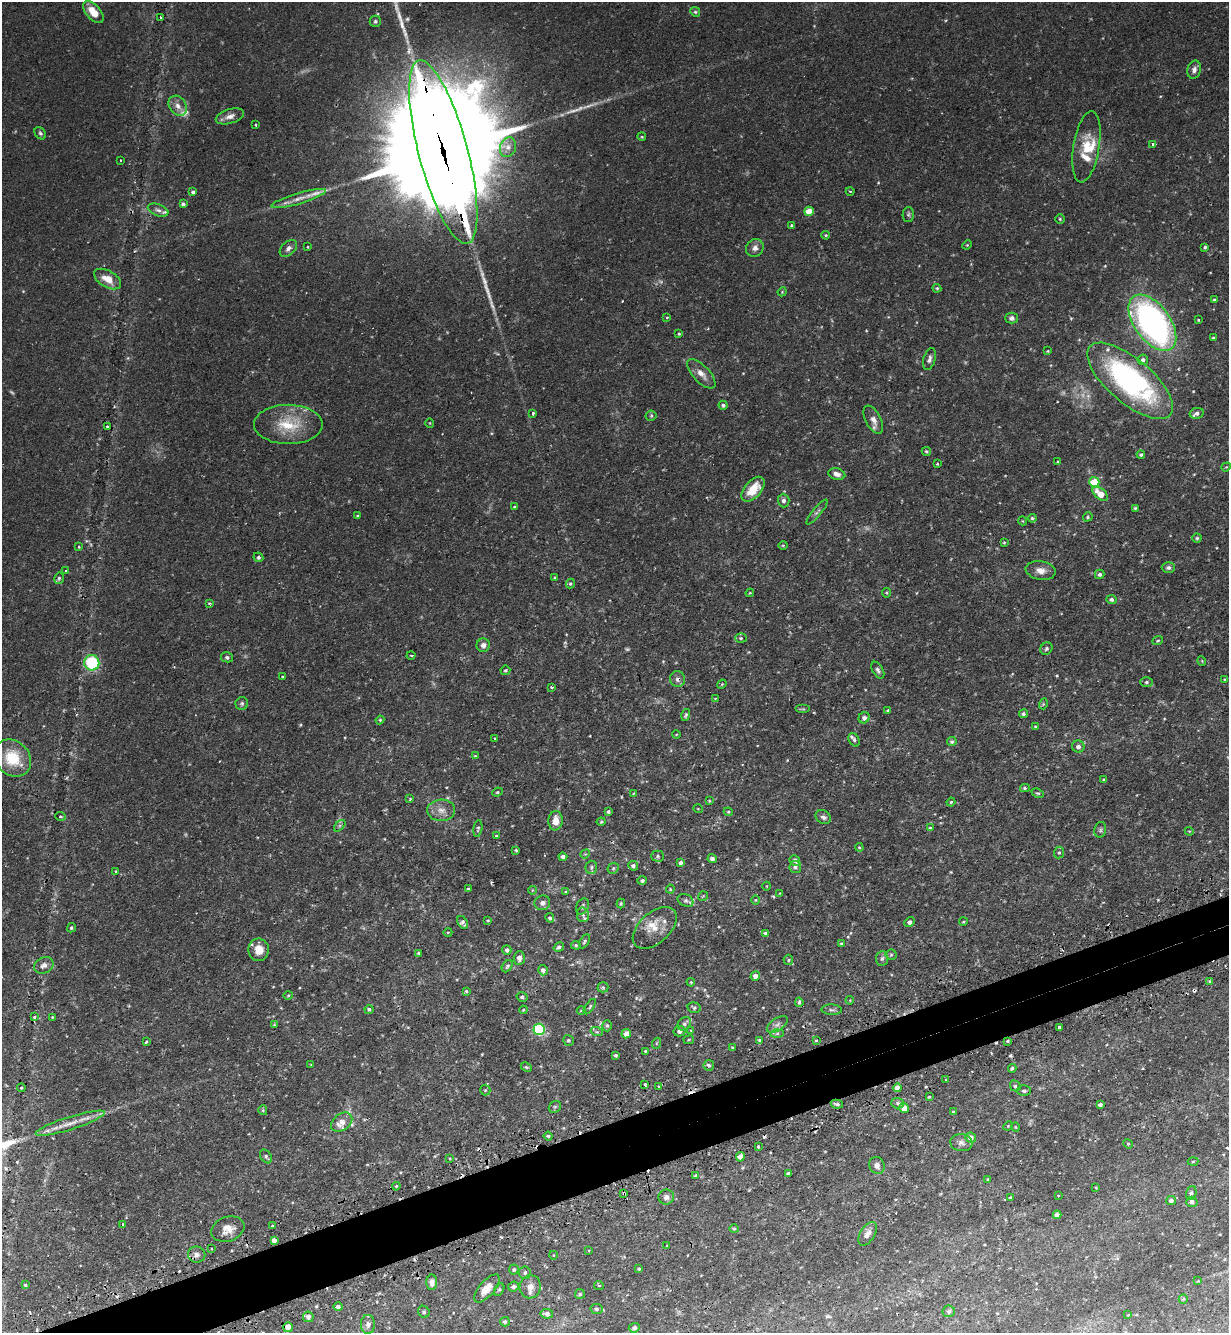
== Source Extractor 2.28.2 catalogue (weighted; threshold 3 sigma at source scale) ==
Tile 7 of 4 x 4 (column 3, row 2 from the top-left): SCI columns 2624-3850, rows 2698-4028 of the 5375 x 5396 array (HDU 1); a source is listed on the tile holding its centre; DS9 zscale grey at full resolution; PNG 1231 x 1335 px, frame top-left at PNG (2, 2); each listed source drawn as its Kron ellipse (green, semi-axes under 4 px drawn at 4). Shown black and unused: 4% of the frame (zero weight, under 2 of 3 exposures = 5% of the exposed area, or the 3 px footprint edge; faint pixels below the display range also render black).
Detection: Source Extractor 2.28.2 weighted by HDU 2 'WHT'; one run over the whole footprint, this tile lists its part. Background 0.0663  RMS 0.0055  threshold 0.0247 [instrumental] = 3 sigma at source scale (4.5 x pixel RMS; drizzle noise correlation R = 1.50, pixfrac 1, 0.05/0.05 arcsec/px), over >= 5 px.
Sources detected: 353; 3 too faint to see at this stretch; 23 cosmic-ray / hot-pixel residue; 3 long thin detections or spike segments (spike, bleed or trail) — neither listed nor drawn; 12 inside a brighter listed object's ellipse — not listed separately; the other 312 listed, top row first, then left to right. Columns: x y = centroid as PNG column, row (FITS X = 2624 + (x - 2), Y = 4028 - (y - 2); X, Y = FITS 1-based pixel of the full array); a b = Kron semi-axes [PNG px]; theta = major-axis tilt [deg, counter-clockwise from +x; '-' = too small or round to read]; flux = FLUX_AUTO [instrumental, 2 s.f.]
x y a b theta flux
93 12 13 7 -48 8.3
695 12 5 4 - 0.77
160 17 3 2 - 0.67
375 21 6 5 - 1.1
1194 70 9 6 76 2.2
178 106 11 8 -55 3.6
230 116 14 7 17 3.3
255 125 3 3 - 1.2
40 133 7 5 -53 1
642 137 4 3 - 0.51
1153 145 3 3 - 6.8
508 147 10 8 70 3.4
1086 147 36 13 81 15
443 152 95 24 -75 31000
121 160 2 2 - 0.53
850 191 4 3 - 0.4
193 192 4 4 - 1.3
299 198 28 5 16 5.7
183 204 4 4 - 1.7
158 210 11 5 -21 1.8
809 211 4 4 - 9.6
908 215 7 5 90 1.2
1060 219 5 4 - 0.69
791 226 3 3 - 4.4
826 235 4 3 - 0.58
967 245 5 4 - 0.6
308 247 3 2 - 0.38
1205 247 4 3 - 0.81
288 248 10 6 43 2.3
755 248 9 8 - 2.8
108 279 15 8 -30 7.6
937 288 4 4 - 0.77
782 292 5 3 - 0.48
1214 300 4 3 - 0.7
667 317 3 3 - 0.86
1011 318 6 5 - 1.8
1198 320 4 3 - 0.49
1152 323 32 18 -54 180
679 334 4 3 - 0.62
1213 338 4 3 - 0.91
1048 351 3 3 - 0.5
929 359 11 6 74 2.1
1143 360 5 5 - 1.7
701 374 18 8 -47 4.6
1130 381 53 22 -40 120
723 405 4 4 - 1.4
533 413 3 3 - 1
1197 413 7 5 12 1.8
651 416 5 5 - 0.74
873 420 15 7 -63 4
430 423 5 3 - 0.38
288 424 34 19 0 20
107 426 3 3 - 0.93
926 451 5 4 - 0.77
1141 455 4 4 - 0.99
1058 462 4 3 - 0.64
937 464 3 2 - 0.45
1226 467 5 4 - 0.54
837 474 8 5 -17 2.9
1094 482 5 5 - 16
753 489 15 8 48 11
1100 494 9 5 -39 9.5
784 500 7 5 -87 2.1
515 507 3 2 - 0.55
1135 508 4 4 - 0.67
817 512 15 4 50 1.4
357 516 3 3 - 0.56
1088 517 5 4 - 0.85
1032 518 4 4 - 0.83
1023 521 4 3 - 0.39
1197 538 4 4 - 0.79
1004 542 4 4 - 0.58
783 545 4 4 - 0.53
79 547 4 3 - 0.63
258 557 5 4 - 0.98
1168 568 7 5 0 1.5
66 571 3 2 - 0.9
1041 571 15 9 -11 4.4
1100 574 5 4 - 1.3
59 578 6 4 76 0.88
554 578 4 4 - 0.58
570 583 5 4 - 0.8
750 593 4 4 - 0.54
886 593 5 5 - 0.7
1111 599 5 4 - 1.5
209 603 4 3 - 0.57
741 638 6 5 - 0.91
1158 641 5 3 - 0.61
483 645 7 6 - 2.4
1046 649 6 5 - 1.1
411 655 4 3 - 0.55
227 657 6 5 - 1.1
1202 661 5 3 - 0.45
92 663 8 7 - 33
505 670 5 5 - 0.77
878 670 9 5 -60 1.5
282 676 3 2 - 0.67
677 679 8 7 - 2
1225 679 4 3 - 0.6
1146 682 6 5 - 1.1
722 684 5 4 - 0.49
552 687 3 3 - 1.3
715 699 4 3 - 0.35
242 703 6 6 - 1.1
1043 704 5 3 - 0.57
803 709 7 4 0 0.82
888 710 3 3 - 0.87
1023 714 4 4 - 1
686 715 6 4 75 0.92
864 718 6 5 - 2.1
380 720 4 4 - 0.66
1035 727 3 3 - 0.62
676 735 4 3 - 0.38
495 738 4 2 - 0.39
854 740 7 5 -58 1.3
952 742 4 4 - 1.1
1078 747 6 6 - 2.2
475 756 4 3 - 0.45
13 758 20 16 -45 21
1104 780 4 3 - 0.69
1025 788 5 4 - 0.8
497 792 5 4 - 0.79
633 793 3 2 - 0.55
1038 793 6 4 -24 0.74
410 799 4 4 - 0.65
709 801 4 3 - 0.51
951 802 4 4 - 0.67
698 809 5 3 - 0.42
441 810 14 10 2 4.9
608 812 4 4 - 1.1
728 812 4 4 - 0.55
60 816 5 3 - 0.7
823 817 8 6 -33 1.8
555 821 9 7 86 6.5
601 822 4 4 - 0.67
340 826 7 4 45 1
478 828 8 4 81 0.97
930 828 3 3 - 0.66
1100 830 8 6 77 1.2
1189 831 4 3 - 0.44
496 836 3 3 - 0.62
859 847 4 3 - 0.6
516 850 3 3 - 0.68
1059 853 6 5 - 0.9
585 854 5 4 - 0.6
658 856 6 5 - 1.1
563 857 4 4 - 1.9
712 859 4 4 - 2.1
795 860 5 5 - 1.8
681 863 4 4 - 1.9
633 866 5 4 - 1.4
591 867 7 5 74 1.3
795 867 6 6 - 1.5
613 868 6 5 - 0.88
116 872 4 3 - 0.75
642 880 4 4 - 1.2
767 886 4 3 - 0.36
468 889 3 3 - 0.63
670 889 4 4 - 0.5
532 890 4 3 - 0.41
565 892 4 4 - 0.61
780 893 4 2 - 0.35
703 896 5 3 - 0.46
686 900 8 6 -26 1.3
755 900 5 3 - 0.46
542 903 8 7 - 2.4
621 904 5 3 - 0.66
582 906 8 6 67 1.5
583 915 7 6 - 1.5
550 918 5 4 - 0.92
488 920 3 3 - 0.53
463 922 7 4 -57 2.3
910 922 5 4 - 1.8
963 922 4 3 - 0.55
71 928 5 4 - 0.86
655 928 26 15 42 8.5
448 932 4 3 - 0.42
766 933 4 4 - 1.4
585 941 8 4 61 0.96
841 944 4 4 - 0.76
576 945 5 4 - 0.7
559 947 5 4 - 1.3
259 950 11 10 - 5.6
507 950 4 4 - 1.4
419 953 3 3 - 0.85
891 955 5 5 - 0.72
519 958 7 5 86 2.2
882 959 7 6 - 1.4
788 960 5 4 - 0.78
44 965 10 8 24 2.7
507 966 7 4 53 0.89
543 970 5 4 - 2.1
755 976 5 4 - 3
691 982 4 3 - 0.57
1210 982 4 3 - 0.94
603 987 5 5 - 0.84
466 991 4 4 - 0.61
288 995 4 4 - 0.62
522 997 5 4 - 1.2
850 1000 4 3 - 0.42
799 1002 5 3 - 1.1
590 1007 9 4 56 0.96
694 1008 7 5 -16 1
369 1009 4 4 - 1
523 1010 4 3 - 0.51
581 1010 4 4 - 0.57
832 1010 10 5 -2 1.3
34 1017 4 4 - 0.81
52 1017 3 3 - 0.4
684 1024 7 6 - 1.4
777 1024 12 6 34 2.3
274 1025 4 3 - 0.59
607 1026 5 5 - 0.93
1059 1027 3 3 - 1.4
539 1029 6 5 - 68
690 1030 3 2 - 0.45
680 1031 6 5 - 2.2
597 1032 6 4 -17 0.85
626 1034 5 4 - 4
777 1034 6 4 1 1
568 1040 5 5 - 0.98
689 1040 5 3 - 0.55
759 1040 4 4 - 0.61
816 1040 3 2 - 0.94
1007 1041 3 3 - 1.5
146 1042 3 3 - 0.86
657 1043 5 3 - 0.49
732 1048 4 2 - 0.48
645 1051 3 3 - 0.47
616 1055 3 3 - 0.91
311 1064 4 2 - 0.37
709 1065 5 5 - 1.2
526 1067 6 4 -24 0.67
1012 1068 4 3 - 0.95
945 1080 3 2 - 0.68
645 1084 3 2 - 0.65
1015 1086 6 5 - 0.96
658 1087 2 2 - 0.48
21 1088 4 4 - 0.66
897 1088 4 4 - 3.2
485 1090 5 5 - 0.79
1024 1091 7 5 0 1.3
929 1097 4 3 - 0.52
898 1103 6 5 - 1.1
837 1104 6 3 -12 1.1
1100 1105 4 3 - 1.9
555 1107 6 5 - 0.96
904 1108 5 4 - 4.2
263 1110 5 4 - 0.69
953 1111 3 2 - 0.37
342 1122 12 8 37 6.3
70 1123 36 6 17 8
1008 1126 5 4 - 0.53
1016 1127 5 3 - 0.47
548 1136 4 4 - 0.89
971 1138 5 5 - 3.1
961 1143 11 8 -8 2.3
1128 1144 5 4 - 0.66
758 1146 3 3 - 1.1
266 1156 7 5 -55 1.1
740 1157 5 4 - 3.5
449 1158 2 2 - 0.61
1193 1161 5 3 - 0.5
877 1165 8 7 - 2.3
788 1174 4 3 - 1.3
696 1176 4 3 - 4.5
988 1179 4 3 - 0.56
396 1186 4 3 - 0.61
1096 1188 3 2 - 0.37
624 1193 3 3 - 0.79
1191 1193 7 5 72 1.2
1058 1196 2 2 - 0.48
666 1197 8 7 - 2.4
1010 1198 3 3 - 0.84
1171 1200 5 4 - 1.9
1192 1202 5 5 - 1.7
1057 1215 4 4 - 2.1
123 1224 3 3 - 0.43
273 1225 3 3 - 1.2
228 1229 17 12 20 5.8
734 1229 4 4 - 0.65
867 1234 13 7 58 3.3
274 1240 4 4 - 2.3
667 1246 4 4 - 0.5
211 1249 3 2 - 0.62
588 1250 3 3 - 0.72
197 1255 8 8 - 2.5
553 1255 4 3 - 0.35
639 1269 3 3 - 0.62
514 1270 5 5 - 0.94
525 1273 6 6 - 1.2
1198 1281 3 3 - 0.39
432 1282 8 5 -90 2.2
25 1285 4 3 - 0.65
599 1286 5 3 - 0.47
514 1287 6 5 - 1.2
530 1287 11 10 - 4.3
487 1288 17 7 49 5.7
499 1289 7 4 62 0.86
580 1294 5 5 - 0.76
1183 1299 5 4 - 0.64
338 1307 5 4 - 1.7
596 1309 6 5 - 1.1
949 1311 6 5 - 1.4
424 1312 6 5 - 1.1
547 1314 6 4 -9 2.1
1128 1315 3 2 - 0.41
308 1317 5 5 - 2.4
505 1322 5 4 - 1
368 1324 9 7 88 2.2
288 1327 5 5 - 6.6
634 1328 6 4 24 2
Overlapping masked pixels (flux is a lower limit): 5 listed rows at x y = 443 152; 677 679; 837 1104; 342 1122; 624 1193
Isophote crosses this tile's border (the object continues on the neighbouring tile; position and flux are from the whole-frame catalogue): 1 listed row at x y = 443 152